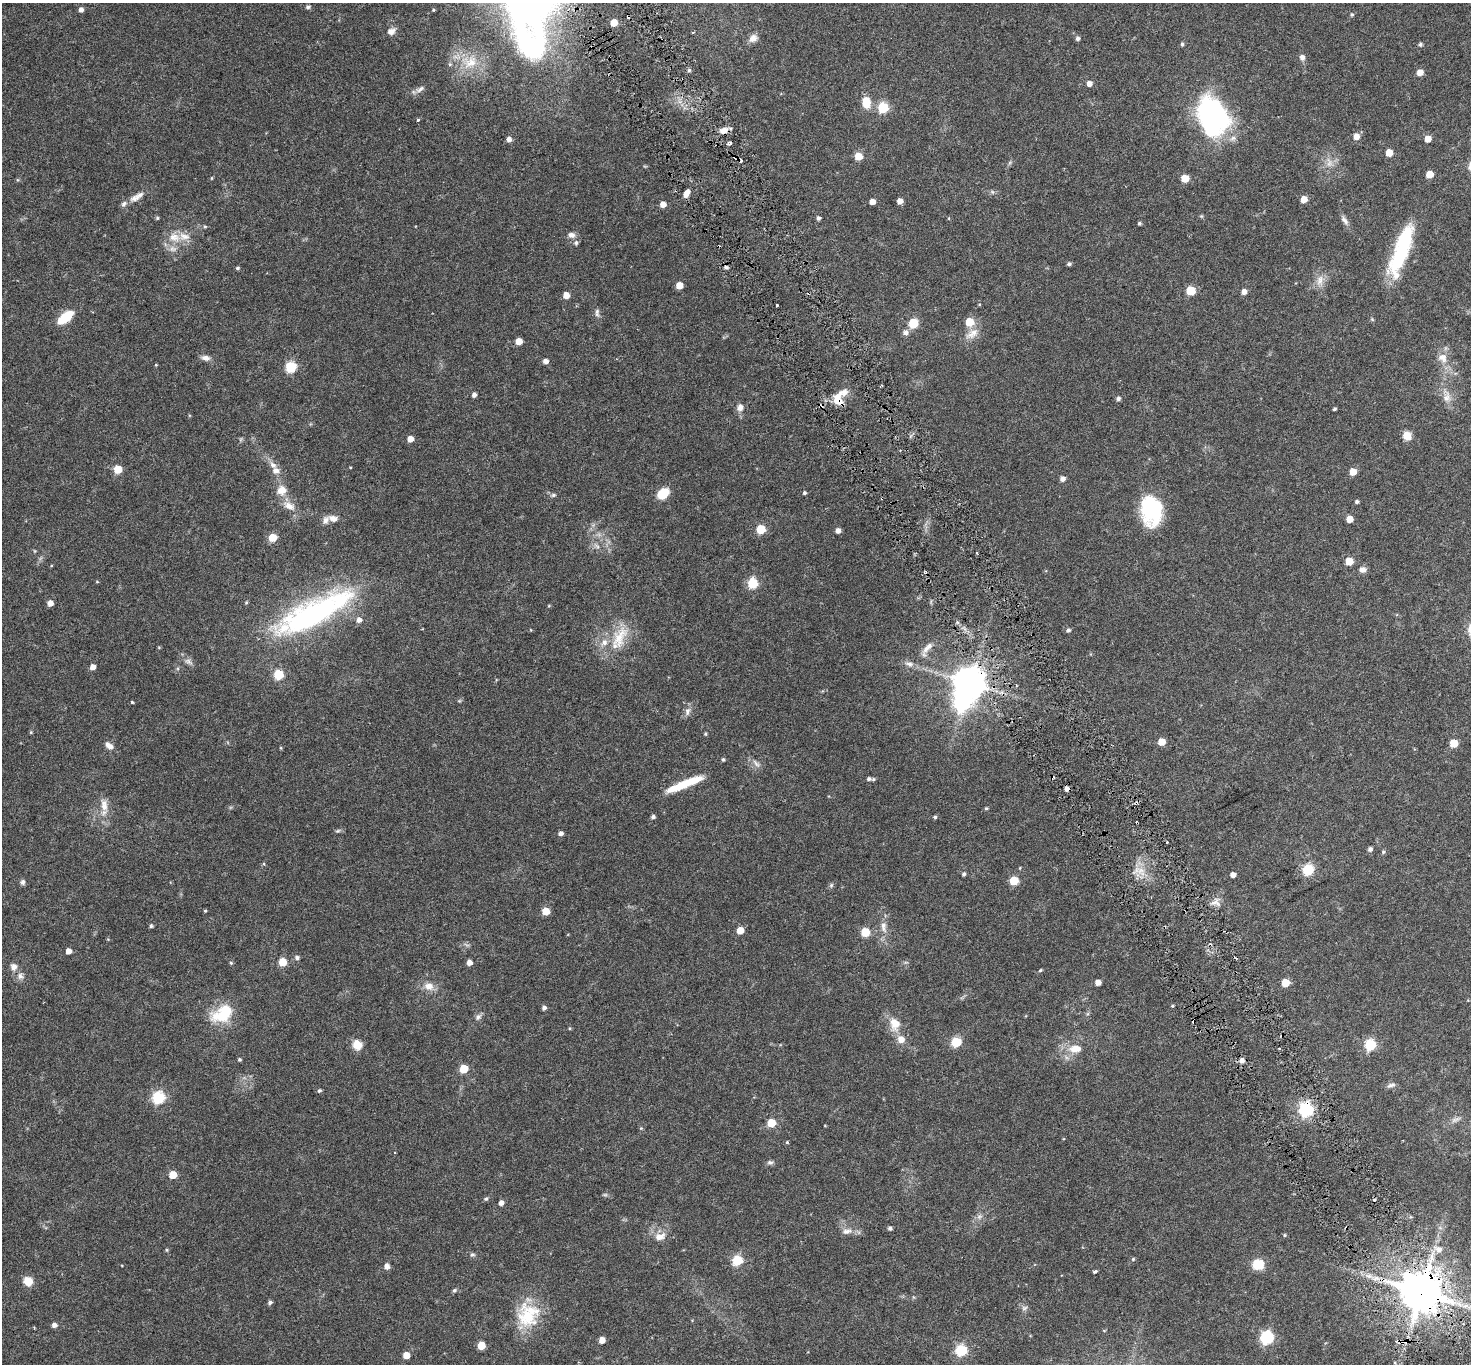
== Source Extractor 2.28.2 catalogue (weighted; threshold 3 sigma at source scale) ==
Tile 6 of 4 x 4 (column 2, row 2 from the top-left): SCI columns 1481-2949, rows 2928-4289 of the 5898 x 5792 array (HDU 1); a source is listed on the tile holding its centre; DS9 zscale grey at full resolution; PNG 1473 x 1366 px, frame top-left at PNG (2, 3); no overlay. Shown black and unused: <1% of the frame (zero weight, under 3 of 6 exposures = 1% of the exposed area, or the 3 px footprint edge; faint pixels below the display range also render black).
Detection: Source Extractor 2.28.2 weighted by HDU 2 'WHT'; one run over the whole footprint, this tile lists its part. Background 0.024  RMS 0.003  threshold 0.0121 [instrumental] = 3 sigma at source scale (4.09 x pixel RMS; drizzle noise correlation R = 1.36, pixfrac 0.8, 0.0396/0.0396 arcsec/px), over >= 5 px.
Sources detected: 250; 3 too faint to see at this stretch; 1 inside a brighter object's white glare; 16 cosmic-ray / hot-pixel residue — not listed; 10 inside a brighter listed object's ellipse — not listed separately; the other 220 listed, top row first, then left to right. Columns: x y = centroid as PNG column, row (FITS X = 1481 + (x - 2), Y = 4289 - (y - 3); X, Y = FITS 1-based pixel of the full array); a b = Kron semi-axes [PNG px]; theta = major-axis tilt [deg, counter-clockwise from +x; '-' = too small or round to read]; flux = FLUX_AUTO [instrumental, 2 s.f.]
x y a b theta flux
308 7 6 5 - 0.54
81 10 5 5 - 1.2
433 10 4 3 - 0.24
1352 15 5 5 - 0.38
614 23 5 5 - 4.5
391 31 11 9 27 1.4
753 38 12 9 32 1.5
1078 38 5 5 - 0.65
1182 44 5 4 - 0.4
1420 44 5 5 - 0.45
1302 57 8 6 -61 1
470 62 24 17 29 6.7
689 70 5 4 - 0.43
1420 72 5 5 - 2.3
1089 83 5 5 - 1.5
420 89 14 7 30 1.1
866 102 13 9 -82 3.7
883 107 6 6 - 18
1212 116 23 16 -69 81
418 120 3 3 - 0.42
724 130 9 6 23 2
1356 136 5 5 - 2.4
509 139 5 5 - 1.2
1428 139 5 5 - 2.9
1389 152 5 5 - 4
858 156 5 5 - 5.1
1009 163 7 4 70 0.38
1429 174 5 5 - 3.8
211 178 5 3 - 0.21
1185 178 5 5 - 5.3
17 180 5 3 - 0.26
992 192 7 5 -45 0.46
686 193 8 5 63 1.7
134 198 15 8 27 1.7
1304 199 5 5 - 2.7
900 201 5 5 - 1.6
872 202 5 4 - 1.9
663 204 5 5 - 2
1201 216 5 5 - 0.29
157 218 5 5 - 0.31
818 218 5 4 - 0.61
1345 220 14 6 -53 1.1
1139 223 4 4 - 0.38
205 226 5 4 - 0.3
571 235 10 7 -9 1.1
174 237 18 13 -28 3.6
576 243 8 6 85 0.56
1400 256 52 18 64 16
1069 264 5 4 - 0.51
237 268 5 4 - 0.37
1320 280 17 10 75 2.3
679 285 5 5 - 3.6
1191 290 5 5 - 11
1244 292 5 4 - 1.4
566 295 5 5 - 2.9
777 305 3 3 - 0.32
597 313 12 6 -87 0.8
65 317 19 9 39 6.5
1372 319 6 4 -72 0.27
969 322 6 5 - 6.8
913 323 6 5 - 14
905 332 8 8 - 0.96
972 334 21 11 34 2.7
519 341 5 5 - 3.2
206 358 11 7 -11 1.2
1443 358 14 12 -31 2.5
545 361 5 4 - 1.3
156 365 4 3 - 0.19
291 367 6 5 - 20
474 395 4 4 - 0.93
1447 397 14 11 81 2.2
1118 398 5 5 - 0.65
838 400 16 11 -88 3.5
740 407 10 8 80 1.4
1334 409 3 3 - 0.37
1407 436 10 9 - 2.2
241 439 6 4 71 0.32
410 439 5 5 - 2.4
350 467 4 3 - 0.18
118 469 5 5 - 7.4
276 471 10 10 - 1.5
1353 472 5 5 - 3.3
1063 479 5 5 - 1.1
282 490 11 11 - 2.8
804 493 4 4 - 0.43
663 494 14 10 43 4.3
553 495 7 5 15 0.5
1357 502 4 4 - 0.47
289 506 18 10 -32 2.6
1152 508 31 21 -78 16
333 518 12 7 -16 1.5
1349 519 5 5 - 3
761 529 5 5 - 11
838 531 5 5 - 1.2
272 537 5 5 - 6.6
597 546 10 6 -40 0.96
35 551 5 3 - 0.22
1349 561 5 5 - 5.8
1363 570 8 7 - 1.2
97 582 5 3 - 0.18
752 583 6 5 - 16
246 602 4 4 - 0.25
50 603 5 5 - 2.2
549 606 5 4 - 0.23
312 613 90 25 27 60
359 620 6 6 - 1.3
1068 630 6 5 - 0.57
619 638 37 18 68 8.2
926 649 15 8 51 1.7
188 662 13 7 -31 1.1
909 664 12 8 -15 1.3
92 667 5 4 - 1.7
278 674 5 5 - 14
970 683 9 9 - 490
459 701 6 4 18 0.28
132 702 4 3 - 0.24
962 702 8 8 - 72
687 711 13 7 75 1.2
31 732 5 4 - 0.24
705 734 4 3 - 0.3
1162 742 5 5 - 4.2
1454 743 5 5 - 6.1
109 745 11 7 -39 1.4
281 748 5 3 - 0.22
723 760 5 4 - 0.35
756 764 15 6 -52 1
869 779 6 5 - 0.52
684 784 41 7 22 7.9
104 805 19 10 -83 2.6
986 808 5 4 - 0.29
653 817 5 4 - 0.6
935 817 5 4 - 0.33
338 831 7 5 20 0.41
561 833 5 4 - 0.86
1167 842 2 2 - 0.26
1370 849 5 5 - 0.72
1383 852 5 5 - 0.37
264 864 5 3 - 0.27
1020 868 5 3 - 0.19
1308 869 6 6 - 22
1140 870 14 11 -19 2.9
964 874 5 4 - 0.45
1233 875 4 4 - 1.3
1014 880 5 5 - 9.5
23 882 8 6 79 0.62
831 885 6 5 - 0.43
1215 903 15 8 -2 1.5
205 911 4 3 - 0.26
546 911 5 5 - 4.9
151 926 5 4 - 0.43
883 927 17 8 -82 2.1
740 930 5 5 - 3.9
865 932 5 5 - 10
68 951 5 4 - 1.8
297 958 6 5 - 0.73
282 962 5 5 - 7.1
469 962 4 4 - 1.8
906 962 6 4 18 0.36
231 963 4 4 - 0.33
13 967 9 9 - 1.3
1040 970 5 4 - 0.27
20 976 10 8 -40 1.3
1098 982 5 4 - 2
1285 983 5 5 - 5.8
429 986 11 9 -12 2.3
1172 1006 4 4 - 0.26
544 1008 4 4 - 0.76
225 1011 13 8 36 20
478 1017 10 6 45 0.83
895 1024 16 12 -86 3.9
569 1028 4 4 - 0.26
901 1039 7 7 - 2.4
956 1042 6 5 - 14
357 1045 12 11 - 2.6
1370 1045 6 6 - 22
1075 1049 16 10 5 3.5
239 1059 4 4 - 0.39
1242 1060 6 6 - 1.2
464 1069 5 5 - 7.9
1391 1085 12 5 17 0.77
319 1091 5 5 - 0.45
158 1098 6 6 - 32
1306 1109 6 6 - 49
1456 1119 15 6 22 1.1
771 1123 5 5 - 7.5
825 1126 4 3 - 0.16
787 1142 5 4 - 0.26
770 1162 8 6 2 0.62
173 1175 5 5 - 6.4
605 1195 7 5 7 0.4
486 1199 6 5 - 0.44
501 1203 5 5 - 1.3
979 1216 8 7 - 0.84
890 1228 5 5 - 0.48
847 1231 16 8 10 1.7
1284 1235 5 3 - 0.24
660 1236 16 10 17 2.5
1439 1249 12 8 -32 1.8
166 1250 4 4 - 0.27
472 1255 7 5 31 0.49
1133 1259 5 5 - 0.31
737 1260 6 5 - 17
1258 1264 12 11 - 4.8
386 1266 6 5 - 1.4
1095 1271 4 3 - 0.86
28 1281 11 10 - 2.6
454 1290 6 5 - 0.49
1421 1292 11 10 - 1100
270 1302 5 5 - 0.55
1466 1306 9 5 19 1
1024 1308 9 6 16 0.67
527 1316 37 25 -61 12
54 1325 5 5 - 1.1
1104 1330 5 3 - 0.19
1267 1337 6 6 - 39
602 1340 5 4 - 2.5
1402 1342 17 5 6 1.4
481 1345 5 5 - 6.5
961 1350 6 6 - 23
406 1355 5 5 - 3.7
Overlapping masked pixels (flux is a lower limit): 5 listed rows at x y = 838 400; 970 683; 1306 1109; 1421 1292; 1402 1342